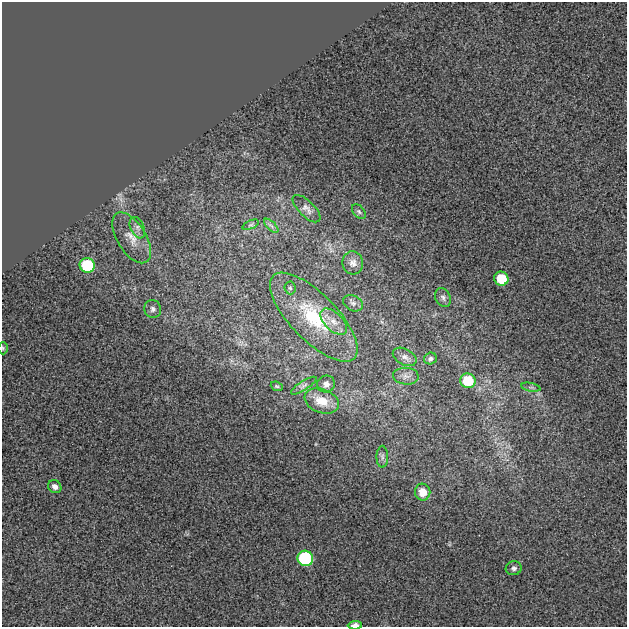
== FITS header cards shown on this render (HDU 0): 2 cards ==
NAXIS1  =                  625
NAXIS2  =                  625

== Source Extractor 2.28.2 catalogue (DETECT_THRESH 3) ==
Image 625 x 625 px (HDU 0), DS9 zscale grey, 1 PNG px = 1 image px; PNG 629 x 629 px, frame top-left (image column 1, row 625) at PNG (2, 2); each listed source drawn as its Kron ellipse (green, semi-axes under 4 px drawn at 4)
Background 0.006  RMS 0.037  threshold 0.112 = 3 sigma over >= 5 px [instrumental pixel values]
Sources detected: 31; all 31 listed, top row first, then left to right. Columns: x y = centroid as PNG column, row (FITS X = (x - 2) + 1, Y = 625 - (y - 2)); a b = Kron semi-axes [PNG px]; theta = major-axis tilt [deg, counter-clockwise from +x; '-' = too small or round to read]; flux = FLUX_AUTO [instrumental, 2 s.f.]
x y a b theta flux
307 209 18 8 -44 14
359 211 8 5 -50 6.2
251 225 9 4 21 4.8
271 226 9 3 -45 5.4
137 228 11 7 -66 14
132 238 28 14 -58 48
353 263 11 10 - 15
87 265 7 7 - 160
501 279 7 7 - 88
290 288 6 5 - 4.8
443 298 10 7 -64 9
353 303 10 7 -26 8.6
153 309 9 8 - 8.9
314 317 58 23 -46 190
334 322 16 9 -44 25
3 348 6 5 - 3.6
405 357 13 8 -28 13
430 358 6 6 - 6.5
406 376 13 8 -3 14
468 381 8 7 - 90
326 384 9 8 - 13
277 386 6 4 -21 3.6
304 386 15 4 32 9
531 387 10 3 -10 4.3
322 401 18 11 -21 43
382 457 11 5 90 7.2
55 487 7 6 - 12
423 492 8 8 - 34
305 558 8 7 - 270
514 568 8 7 - 7.5
355 625 7 4 4 14
At the frame edge (FLAGS 8, measured only in part): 2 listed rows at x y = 3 348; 355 625